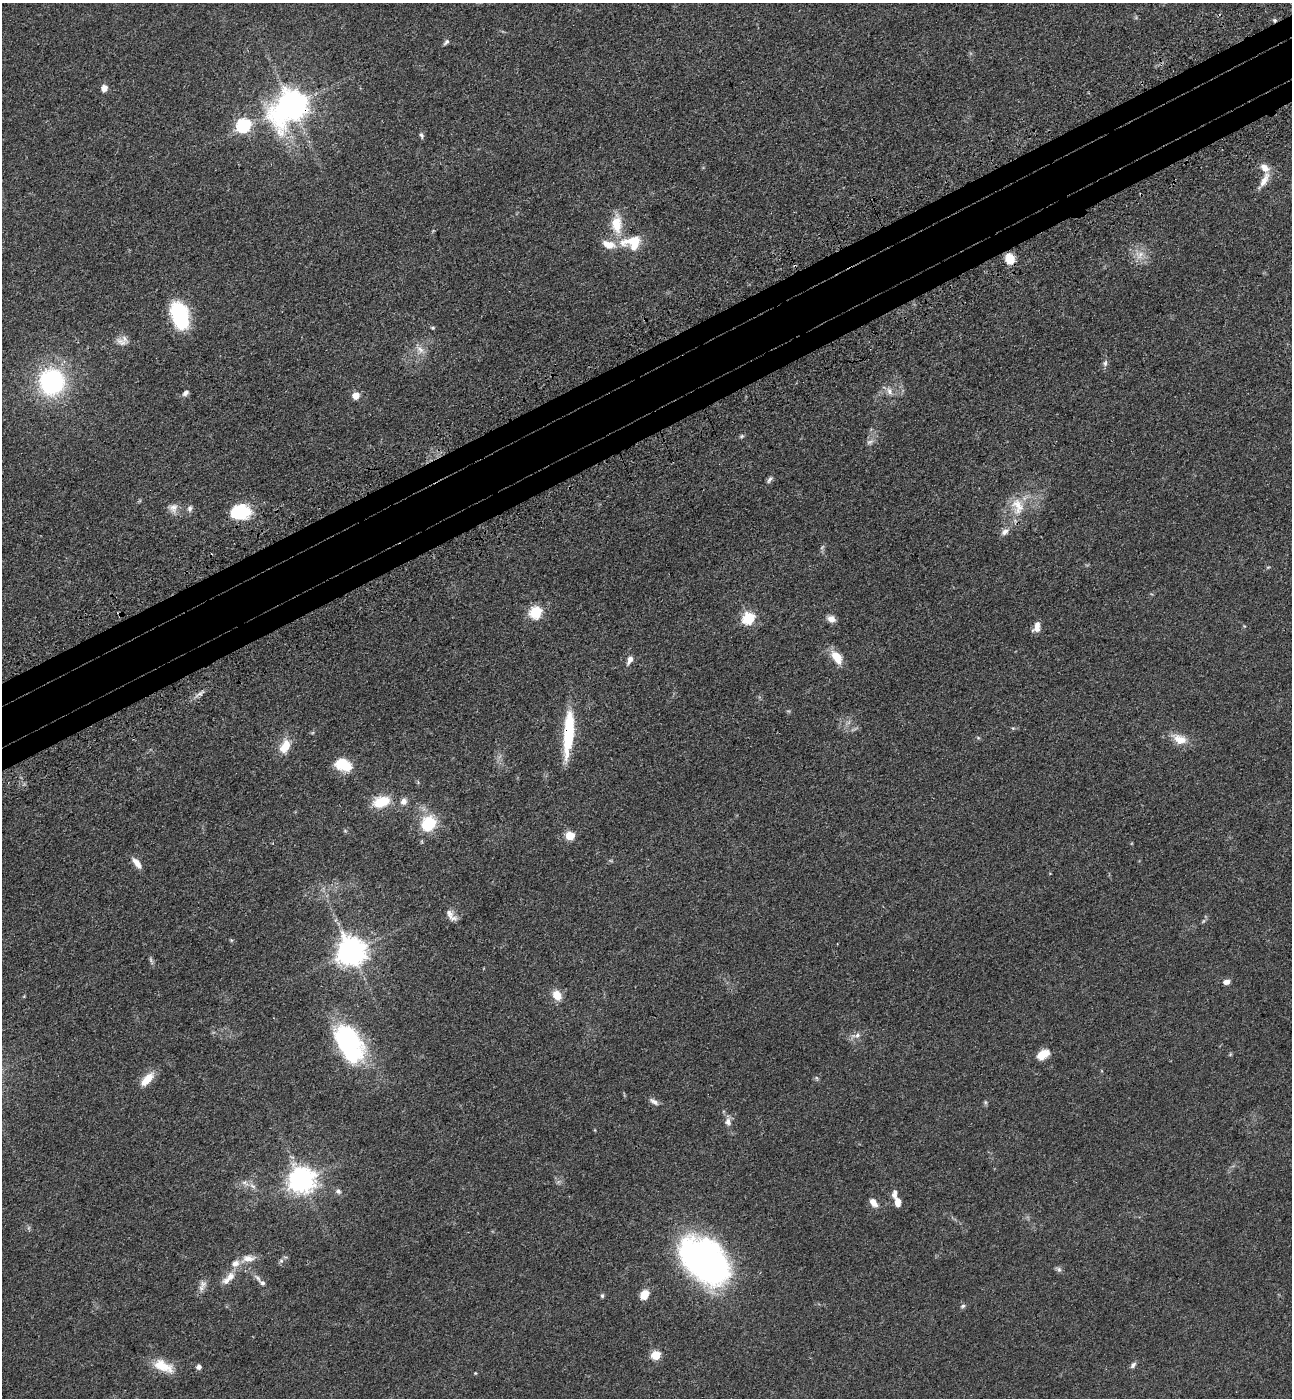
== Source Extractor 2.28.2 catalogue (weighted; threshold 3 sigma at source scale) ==
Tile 10 of 4 x 4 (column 2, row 3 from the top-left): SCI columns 1522-2811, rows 1488-2883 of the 5756 x 5768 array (HDU 1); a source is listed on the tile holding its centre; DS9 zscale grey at full resolution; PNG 1294 x 1400 px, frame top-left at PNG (2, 3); no overlay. Shown black and unused: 6% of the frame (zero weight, under 3 of 4 exposures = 6% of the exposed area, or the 3 px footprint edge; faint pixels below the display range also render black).
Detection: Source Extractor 2.28.2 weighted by HDU 2 'WHT'; one run over the whole footprint, this tile lists its part. Background 0.0425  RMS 0.005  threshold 0.0225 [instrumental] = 3 sigma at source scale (4.5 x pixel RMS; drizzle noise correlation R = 1.50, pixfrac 1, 0.05/0.05 arcsec/px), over >= 5 px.
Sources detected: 86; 3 too faint to see at this stretch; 1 cosmic-ray / hot-pixel residue — not listed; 6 inside a brighter listed object's ellipse — not listed separately; the other 76 listed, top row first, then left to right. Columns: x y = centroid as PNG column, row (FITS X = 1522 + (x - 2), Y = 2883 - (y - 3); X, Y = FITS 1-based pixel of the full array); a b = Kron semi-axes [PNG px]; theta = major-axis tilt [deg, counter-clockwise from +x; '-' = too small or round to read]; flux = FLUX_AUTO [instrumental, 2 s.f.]
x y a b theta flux
446 42 9 5 45 1.2
104 88 7 6 - 3
291 105 13 9 46 780
243 125 7 6 - 77
421 135 9 5 -68 1
1264 180 25 8 63 5
617 224 24 13 -88 11
632 242 28 18 3 14
1140 255 15 7 52 3.7
1009 259 11 10 - 7.1
180 316 28 16 -73 33
433 328 5 4 - 0.64
121 342 17 9 -9 3.3
420 350 12 8 -40 3.2
1105 363 8 6 89 1.4
52 382 24 22 90 66
889 391 10 7 -83 2.4
185 393 9 6 37 1.6
356 396 5 5 - 7
742 436 5 5 - 0.74
870 442 10 5 24 1.5
769 479 11 5 62 1.4
1018 506 26 15 -68 10
173 508 12 11 - 3.4
190 509 9 6 78 1.6
240 512 20 14 4 23
1005 532 11 7 41 2.4
535 612 6 6 - 51
748 618 6 6 - 48
831 619 10 8 -20 2.9
1037 627 12 7 71 3.7
837 657 16 9 -57 8
630 660 12 6 61 2.4
200 694 9 4 8 1.3
568 733 48 10 85 29
978 738 6 3 -20 0.56
1179 739 22 13 -25 6.8
285 746 18 11 61 7.8
343 765 20 13 -20 11
404 801 8 7 - 2.6
381 802 18 11 21 13
428 824 15 13 48 21
570 836 5 5 - 19
137 863 15 7 -52 4
451 915 19 8 -48 3.3
231 940 5 4 - 0.53
351 951 9 9 - 690
1226 982 7 5 14 2.6
557 995 11 8 -62 6.6
857 1035 12 6 16 2.4
349 1043 45 24 -63 70
1043 1054 14 9 31 6.4
147 1080 19 9 46 7.3
654 1102 13 6 -32 2.1
985 1102 6 4 -72 0.7
728 1122 10 8 -82 2.5
301 1180 9 8 - 500
245 1183 12 5 -24 2.2
338 1191 7 6 - 1.3
873 1202 12 7 -52 3.5
898 1202 9 6 -79 4
248 1258 19 9 6 4.5
281 1261 6 5 - 0.98
705 1261 54 33 -42 170
1059 1269 8 6 -68 1.2
230 1276 14 10 52 4.3
258 1278 15 5 -51 2.2
203 1284 12 9 -85 2.6
644 1294 9 7 55 7.1
602 1296 5 4 - 0.82
963 1306 7 5 19 0.95
656 1355 5 5 - 22
1133 1365 9 5 50 1.3
163 1366 27 13 -22 10
199 1367 6 6 - 1.4
475 1373 4 3 - 0.42
Overlapping masked pixels (flux is a lower limit): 3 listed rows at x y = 291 105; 1009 259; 568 733